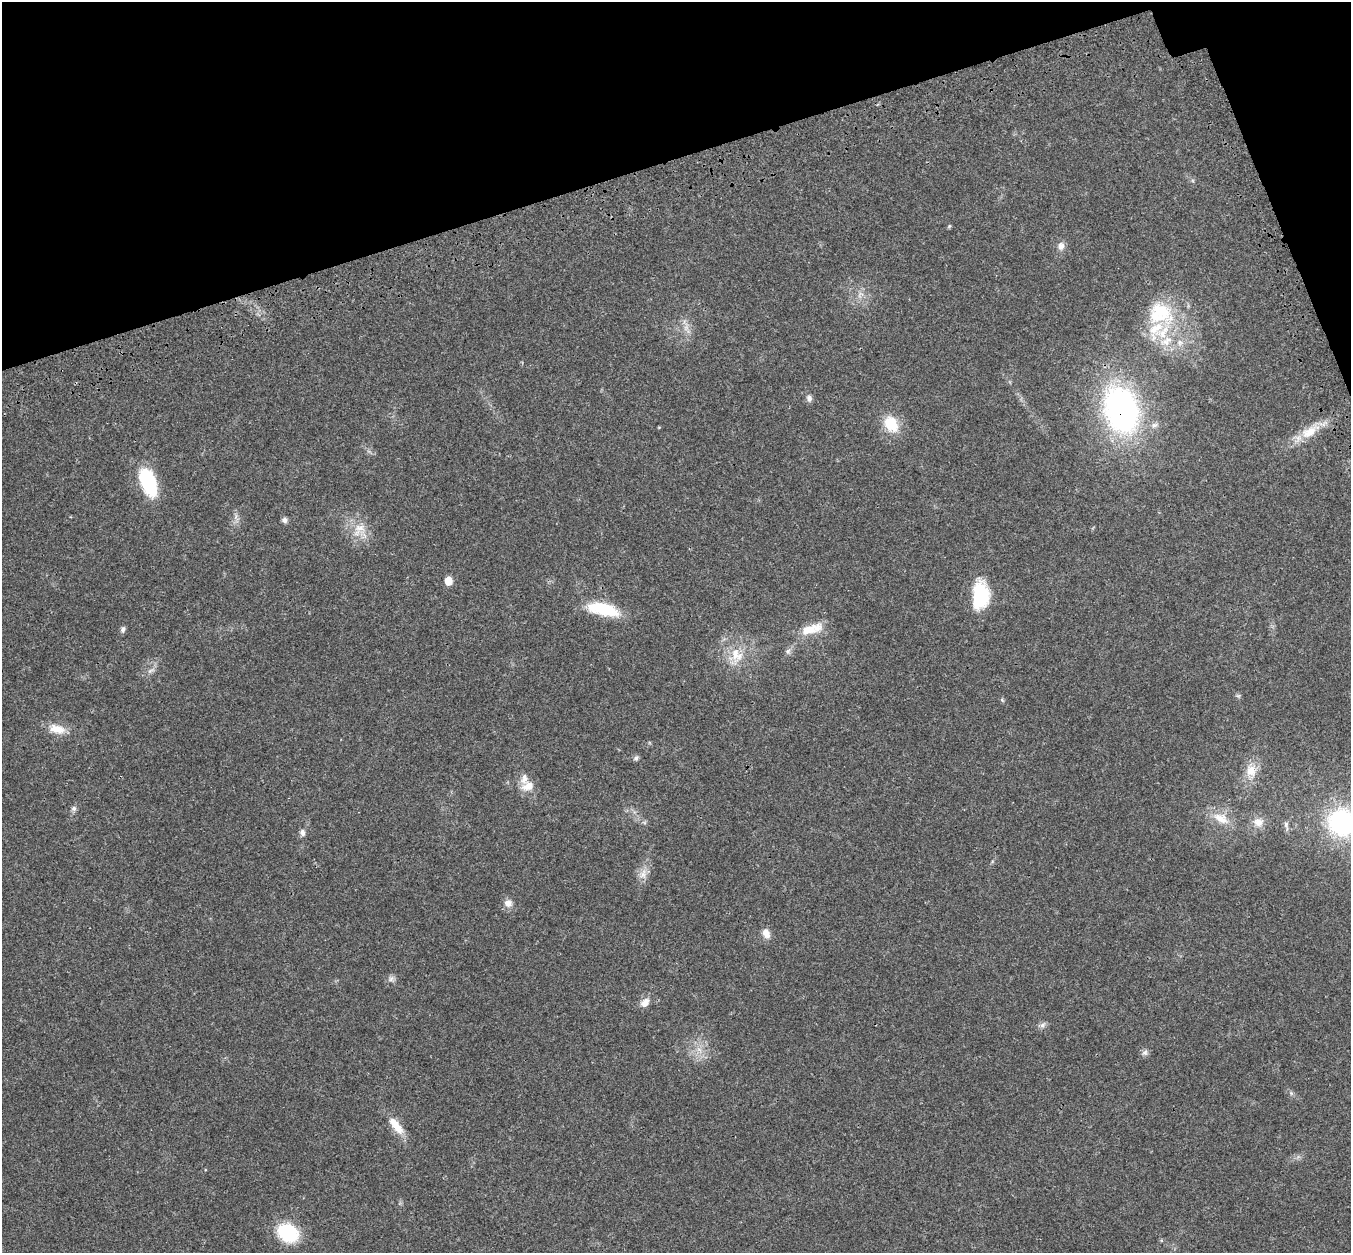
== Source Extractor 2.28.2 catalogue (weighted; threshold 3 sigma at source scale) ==
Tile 3 of 4 x 4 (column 3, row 1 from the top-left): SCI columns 2805-4153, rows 3960-5210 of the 5613 x 5470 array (HDU 1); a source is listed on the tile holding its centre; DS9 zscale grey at full resolution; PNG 1353 x 1255 px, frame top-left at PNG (2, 2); no overlay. Shown black and unused: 15% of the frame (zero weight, under 3 of 4 exposures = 9% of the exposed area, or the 3 px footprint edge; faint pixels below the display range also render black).
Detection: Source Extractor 2.28.2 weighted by HDU 2 'WHT'; one run over the whole footprint, this tile lists its part. Background 0.0228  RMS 0.0031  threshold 0.014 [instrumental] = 3 sigma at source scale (4.5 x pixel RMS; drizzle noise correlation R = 1.50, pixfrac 1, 0.0396/0.0396 arcsec/px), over >= 5 px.
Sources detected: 50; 1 too faint to see at this stretch — not listed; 6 inside a brighter listed object's ellipse — not listed separately; the other 43 listed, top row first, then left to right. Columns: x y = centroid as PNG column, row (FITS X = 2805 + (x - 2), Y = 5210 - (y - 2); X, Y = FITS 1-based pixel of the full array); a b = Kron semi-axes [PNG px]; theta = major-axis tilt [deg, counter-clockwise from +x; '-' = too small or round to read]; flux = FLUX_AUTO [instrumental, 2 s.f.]
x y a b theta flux
949 226 6 4 45 0.38
1061 246 12 9 80 1.7
860 295 13 7 64 1.9
1160 313 40 33 -30 22
809 398 9 7 -78 1.2
1121 410 41 28 -74 93
891 424 17 13 -61 9.6
1310 431 33 13 36 7.6
148 482 29 14 -69 23
236 517 11 6 -78 1.3
285 520 7 6 - 1
359 529 23 13 52 5.5
448 581 8 7 - 3.5
981 595 28 16 88 17
603 609 39 14 -13 14
123 629 8 6 79 0.88
812 629 32 12 16 6.5
788 651 9 6 88 0.98
736 655 24 19 -88 8.3
151 670 14 5 33 1.2
1238 696 7 4 0 0.46
1002 700 7 4 -46 0.43
57 729 22 11 -13 5
636 758 8 6 60 0.73
1251 771 18 14 -82 5
528 786 17 11 18 3.7
74 808 7 7 - 0.9
1221 818 26 14 -27 5.9
1258 822 15 13 0 3.3
1341 822 34 31 -55 37
1286 825 14 5 -79 1.1
302 832 9 6 -71 1.1
643 874 17 10 67 2.9
508 903 11 11 - 2
766 933 13 8 -66 2.5
391 979 9 7 52 1.1
645 1003 13 9 49 2.5
1043 1025 10 6 53 1.1
699 1049 8 5 -2 1.1
1145 1053 9 7 54 1
1291 1093 8 5 -45 0.67
397 1127 21 11 -49 4.6
288 1233 22 17 -32 17
Overlapping masked pixels (flux is a lower limit): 1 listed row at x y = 1121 410
Isophote crosses this tile's border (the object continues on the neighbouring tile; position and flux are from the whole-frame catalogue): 1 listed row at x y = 1341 822